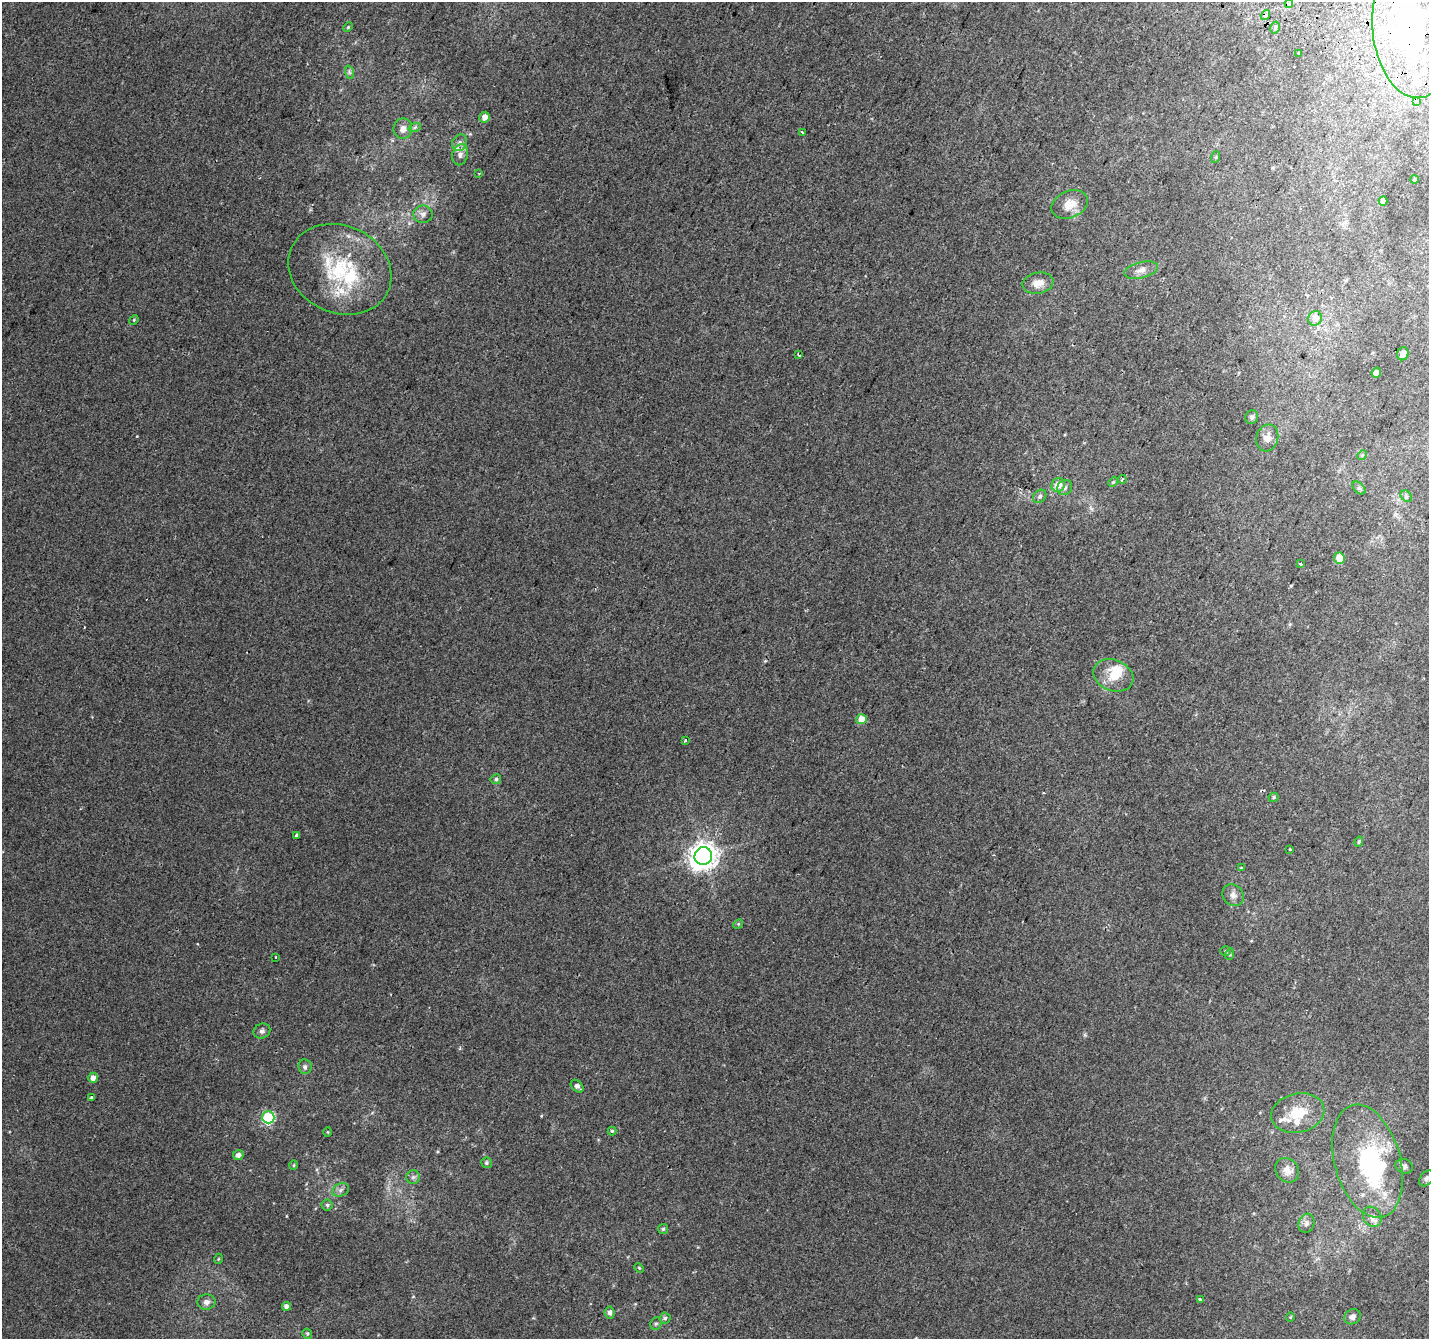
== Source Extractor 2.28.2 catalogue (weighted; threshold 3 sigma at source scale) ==
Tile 10 of 4 x 4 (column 2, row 3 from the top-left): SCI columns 1456-2882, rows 1645-2981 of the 5756 x 5897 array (HDU 1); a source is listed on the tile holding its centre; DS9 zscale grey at full resolution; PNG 1431 x 1341 px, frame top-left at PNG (2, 2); each listed source drawn as its Kron ellipse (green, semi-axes under 4 px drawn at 4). Shown black and unused: <1% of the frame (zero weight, under 2 of 3 exposures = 2% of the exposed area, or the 3 px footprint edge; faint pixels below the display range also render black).
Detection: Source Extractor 2.28.2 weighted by HDU 2 'WHT'; one run over the whole footprint, this tile lists its part. Background 0.00306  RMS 0.0037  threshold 0.0169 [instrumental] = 3 sigma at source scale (4.5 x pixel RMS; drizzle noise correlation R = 1.50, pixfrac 1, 0.0396/0.0396 arcsec/px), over >= 5 px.
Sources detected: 103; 3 inside a brighter object's white glare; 3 cosmic-ray / hot-pixel residue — neither listed nor drawn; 9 inside a brighter listed object's ellipse — not listed separately; the other 88 listed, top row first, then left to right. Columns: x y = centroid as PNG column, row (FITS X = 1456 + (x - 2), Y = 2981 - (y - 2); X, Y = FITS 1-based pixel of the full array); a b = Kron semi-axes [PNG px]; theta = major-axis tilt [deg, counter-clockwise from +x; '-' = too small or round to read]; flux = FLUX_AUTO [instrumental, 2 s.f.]
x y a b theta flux
1289 4 4 3 - 2.2
1265 15 5 4 - 1.2
348 27 5 4 - 0.41
1275 28 6 4 75 0.8
1412 30 68 40 -83 120
1299 53 3 2 - 0.26
349 72 7 4 -71 0.78
1417 101 3 3 - 2.3
484 117 5 5 - 2.5
415 127 6 4 19 0.61
403 129 10 9 - 2.4
802 133 4 3 - 1.5
460 143 8 7 - 1.5
460 155 11 7 76 1.8
1216 157 6 4 71 0.39
479 173 2 2 - 0.3
1414 179 4 3 - 0.54
1383 201 5 4 - 2
1070 204 19 13 25 5.3
423 214 9 8 - 1.7
340 269 53 43 -25 37
1141 270 17 8 14 2.7
1038 283 15 10 11 3.5
1315 318 7 7 - 3.3
134 320 5 4 - 0.38
1403 354 6 6 - 1.9
799 355 3 2 - 0.75
1376 373 5 4 - 0.97
1252 417 7 6 - 0.9
1267 438 13 10 73 2.8
1362 455 5 4 - 0.41
1122 479 4 3 - 1.5
1113 482 5 3 - 0.41
1058 485 7 6 - 3.8
1065 488 8 7 - 1.2
1359 488 8 4 -44 0.74
1040 496 7 6 - 0.93
1406 496 6 5 - 0.74
1339 558 6 5 - 5.9
1300 564 3 3 - 0.93
1113 675 20 15 -22 7.9
861 719 5 5 - 6.3
685 740 3 2 - 0.72
496 779 5 5 - 0.71
1273 797 5 4 - 0.54
297 835 4 3 - 1.2
1359 841 5 4 - 0.61
1290 849 3 2 - 0.44
703 856 9 8 - 410
1241 868 4 3 - 0.56
1233 895 11 10 - 2.1
738 924 5 4 - 0.41
1226 951 5 4 - 0.46
1230 954 6 3 71 0.44
276 957 3 3 - 0.9
262 1031 8 7 - 1.1
305 1067 7 6 - 1.1
93 1078 5 5 - 2.3
577 1086 7 5 -44 1.4
91 1097 4 3 - 0.56
1298 1113 27 19 13 11
268 1117 6 6 - 39
612 1131 4 4 - 0.5
328 1132 5 3 - 0.31
238 1155 5 5 - 1.5
1368 1161 58 33 -74 54
486 1163 5 5 - 0.73
293 1165 5 3 - 0.37
1404 1166 9 7 -23 1.1
1287 1170 13 11 -48 2.6
413 1177 7 7 - 0.96
1426 1178 9 6 51 0.95
341 1190 8 6 23 1.2
327 1205 5 5 - 0.75
1372 1217 11 8 -60 2
1306 1223 10 7 72 1.6
663 1229 5 5 - 0.58
218 1259 5 3 - 0.29
639 1268 5 3 - 0.34
1201 1300 4 3 - 2.7
206 1302 9 7 3 1.7
286 1306 4 4 - 1.6
610 1313 6 5 - 1.1
1290 1317 5 4 - 0.41
1352 1317 8 7 - 1.6
665 1318 5 5 - 0.66
656 1324 6 5 - 0.63
307 1334 5 5 - 0.49
Overlapping masked pixels (flux is a lower limit): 3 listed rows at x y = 1265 15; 1412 30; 1417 101
Isophote crosses this tile's border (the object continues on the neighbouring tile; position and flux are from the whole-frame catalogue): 1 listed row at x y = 1412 30